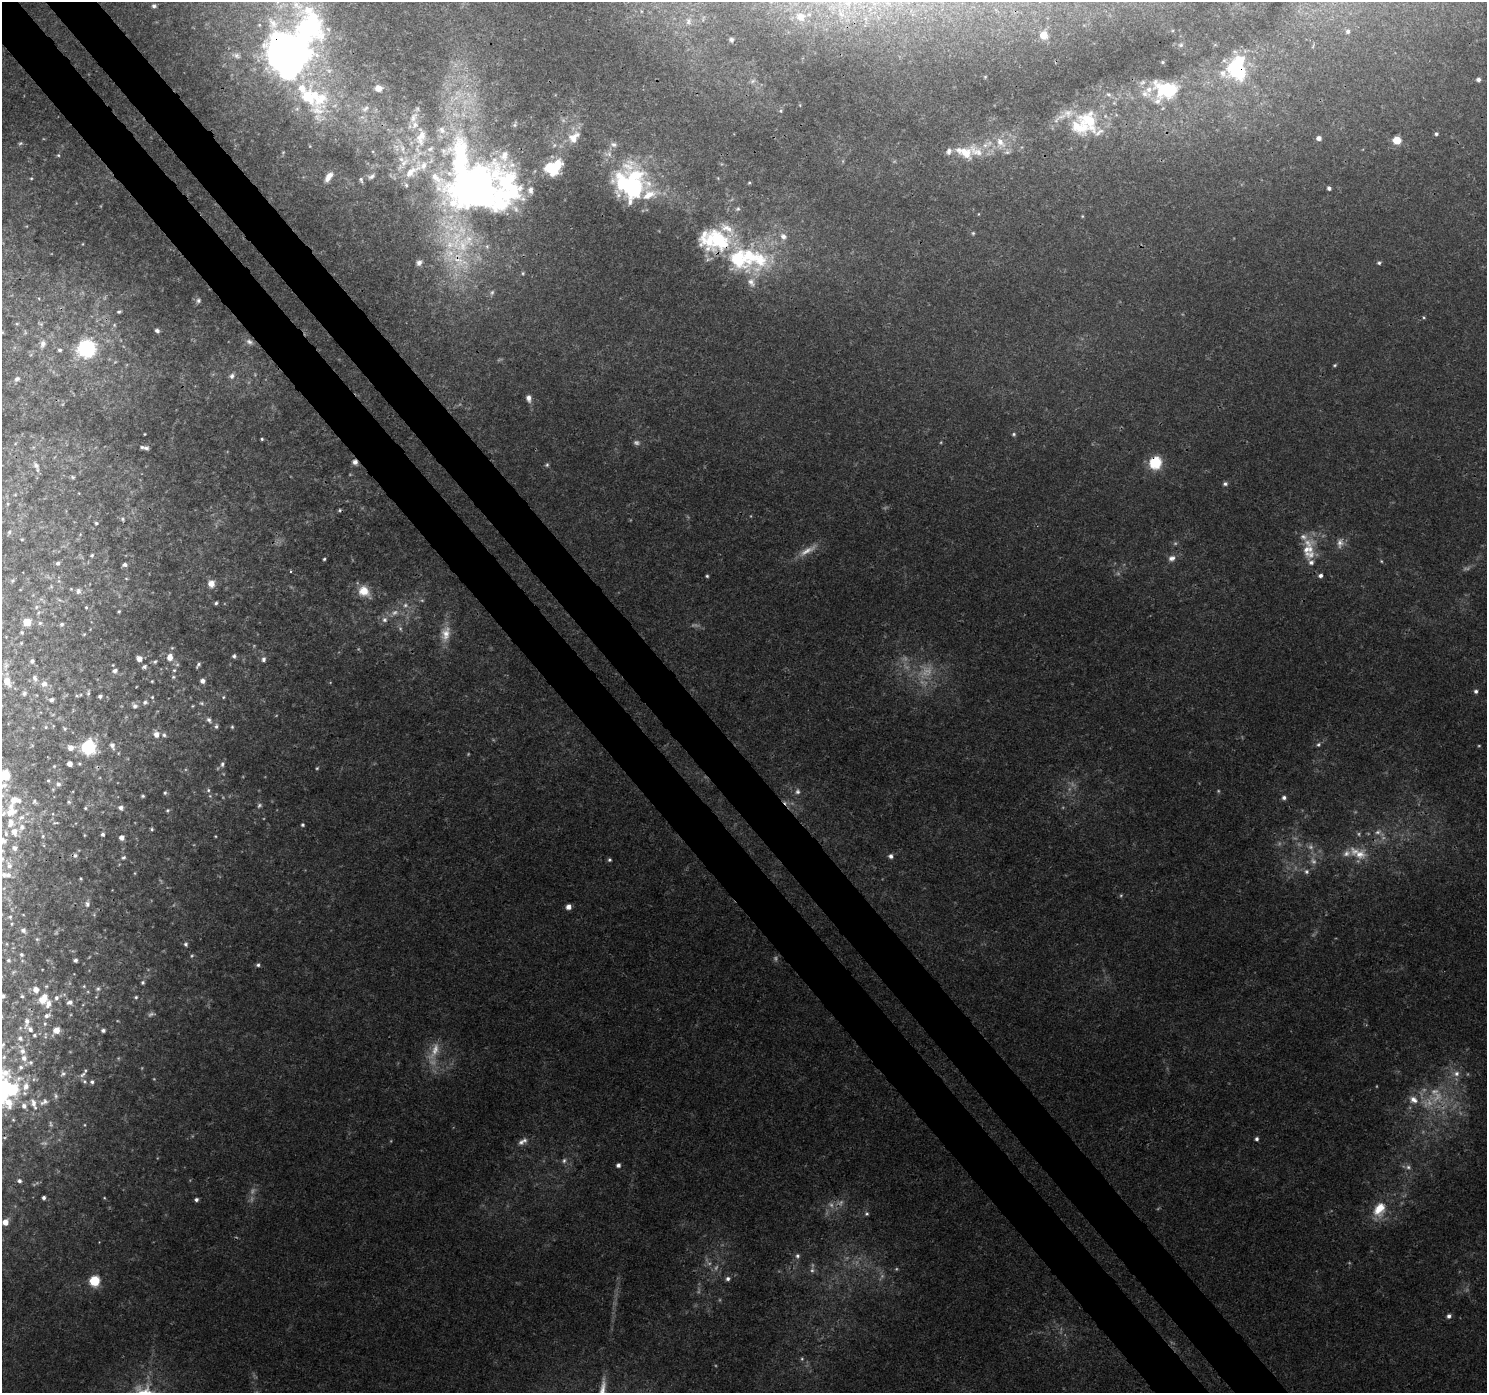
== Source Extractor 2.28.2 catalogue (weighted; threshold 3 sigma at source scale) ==
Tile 11 of 4 x 4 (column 3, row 3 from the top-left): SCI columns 3017-4501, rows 1566-2956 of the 6038 x 5976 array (HDU 1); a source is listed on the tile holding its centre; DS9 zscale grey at full resolution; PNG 1489 x 1395 px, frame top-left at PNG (2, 2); no overlay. Shown black and unused: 7% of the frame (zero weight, under 3 of 4 exposures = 5% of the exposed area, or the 3 px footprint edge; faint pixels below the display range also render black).
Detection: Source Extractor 2.28.2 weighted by HDU 2 'WHT'; one run over the whole footprint, this tile lists its part. Background 0.011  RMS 0.0015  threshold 0.00658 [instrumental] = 3 sigma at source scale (4.5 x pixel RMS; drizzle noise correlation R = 1.50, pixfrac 1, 0.0396/0.0396 arcsec/px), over >= 5 px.
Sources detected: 374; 57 too faint to see at this stretch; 3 inside a brighter object's white glare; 2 cosmic-ray / hot-pixel residue — not listed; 48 inside a brighter listed object's ellipse — not listed separately; the other 264 listed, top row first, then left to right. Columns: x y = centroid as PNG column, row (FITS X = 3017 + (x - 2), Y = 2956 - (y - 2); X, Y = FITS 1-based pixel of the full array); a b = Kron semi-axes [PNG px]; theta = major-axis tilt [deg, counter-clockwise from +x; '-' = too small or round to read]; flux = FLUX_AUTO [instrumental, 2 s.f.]
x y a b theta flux
154 6 4 4 - 0.32
801 17 10 10 - 0.96
688 21 11 8 -81 0.78
308 29 90 47 74 46
1348 31 6 6 - 0.44
1043 35 6 5 - 3.3
731 40 6 5 - 0.36
1181 45 7 6 - 0.4
237 56 9 6 -31 0.44
1162 62 4 4 - 0.2
1237 70 23 16 -54 9.4
985 77 4 4 - 0.15
1478 79 4 4 - 0.44
753 81 9 6 28 0.43
1142 82 10 6 31 0.64
378 88 7 6 - 1.4
1171 91 33 16 19 6.4
1108 94 8 6 -29 0.47
365 109 11 8 40 0.77
781 111 6 5 - 0.28
413 117 18 9 66 1.6
1089 120 26 20 -27 7.4
514 125 6 6 - 0.29
442 130 13 10 -37 1.2
1436 134 4 4 - 0.26
421 137 24 13 76 3.4
574 137 18 13 48 2.3
1319 138 5 4 - 0.73
1397 140 5 5 - 5.2
20 143 6 5 - 0.27
1000 143 17 12 -64 2.2
614 144 10 7 -13 0.61
554 145 6 4 -73 0.24
310 146 5 3 - 0.12
402 148 14 6 -75 0.94
949 151 10 7 63 0.67
976 151 27 15 -36 3.3
283 152 5 4 - 0.17
609 154 10 8 5 0.68
58 155 5 4 - 0.22
404 162 14 7 47 1.1
553 168 14 11 32 7.9
371 176 7 4 33 0.35
329 177 13 6 56 1.2
31 178 4 4 - 0.16
361 180 6 4 -80 0.25
749 182 4 4 - 0.15
406 185 5 4 - 0.19
472 186 67 57 -26 86
632 188 31 17 84 21
1329 188 4 4 - 0.43
649 195 20 11 26 2.6
738 209 8 5 39 0.31
978 214 4 3 - 0.11
1082 216 4 4 - 0.13
973 233 5 4 - 0.21
783 236 9 7 -45 0.85
719 240 44 26 -17 14
83 244 5 3 - 0.13
458 259 48 31 -23 15
760 260 35 26 -73 9.8
1379 263 5 5 - 0.26
523 273 5 4 - 0.19
198 300 7 6 - 0.4
119 312 5 4 - 0.29
1424 317 5 3 - 0.18
17 324 6 4 0 0.16
40 324 7 4 -20 0.23
114 325 6 5 - 0.29
157 331 5 4 - 0.5
249 342 10 7 -26 0.57
43 344 11 7 77 0.79
86 348 12 11 - 18
59 350 5 4 - 0.28
1335 365 5 4 - 0.2
232 376 8 7 - 0.64
17 379 8 6 30 0.43
529 398 9 6 -79 0.82
144 434 3 2 - 0.1
1014 434 6 4 15 0.24
262 439 3 3 - 0.19
146 448 5 4 - 0.37
355 462 6 5 - 0.59
1155 463 6 6 - 21
547 465 6 5 - 0.26
36 466 13 6 -68 0.68
73 477 5 4 - 0.22
1225 484 6 5 - 0.4
122 519 6 4 -54 0.26
96 523 4 3 - 0.22
9 532 6 5 - 0.26
1303 537 32 8 -27 1.5
22 539 3 2 - 0.13
1307 549 22 12 37 2.4
92 555 5 4 - 0.26
1172 558 10 8 21 0.83
324 559 3 3 - 0.21
1311 562 10 7 -55 0.7
58 563 5 5 - 0.39
125 564 5 4 - 0.43
290 571 3 3 - 0.23
707 576 4 4 - 0.21
1320 576 5 5 - 0.44
126 578 5 3 - 0.13
12 580 6 5 - 0.21
211 584 9 8 - 1.2
51 586 6 5 - 0.22
78 591 8 8 - 0.58
364 591 17 13 -41 2.5
216 603 4 4 - 0.27
405 605 8 7 - 0.65
36 607 6 5 - 0.29
86 607 4 3 - 0.16
119 611 3 3 - 0.18
384 620 8 8 - 0.72
27 622 6 6 - 2.2
40 623 5 5 - 0.28
62 624 6 5 - 0.29
22 632 5 4 - 0.19
84 634 4 3 - 0.14
446 634 23 12 80 2.4
21 643 4 4 - 0.14
172 648 5 3 - 0.15
234 656 5 5 - 0.36
170 657 8 6 85 1.4
139 659 6 5 - 1.1
264 659 7 6 - 0.52
32 661 5 4 - 0.38
155 662 6 4 48 0.27
198 665 6 3 54 0.31
6 666 13 6 77 0.71
144 667 7 5 25 0.4
174 670 5 4 - 0.23
115 671 7 7 - 0.62
173 677 6 5 - 0.24
35 678 9 7 -69 0.54
7 681 9 6 -63 1.9
152 681 3 3 - 0.15
202 681 5 5 - 0.68
44 684 8 8 - 0.93
1476 691 5 5 - 0.39
88 692 8 4 80 0.29
24 693 6 5 - 0.37
100 696 4 3 - 0.43
152 697 5 5 - 0.24
223 697 5 4 - 0.19
51 700 5 5 - 0.4
145 702 7 6 - 0.44
201 703 7 5 -16 0.33
135 706 8 6 -47 0.59
193 706 4 4 - 0.16
209 720 11 6 -59 0.59
46 727 5 3 - 0.16
232 727 5 4 - 0.22
64 728 6 4 -46 0.22
156 734 7 6 - 1.1
164 735 6 5 - 0.37
1318 744 6 6 - 0.3
112 745 8 5 -67 0.66
88 747 7 6 - 37
71 748 7 6 - 1.1
70 764 4 4 - 1
222 764 8 6 74 0.43
54 766 3 3 - 0.12
317 768 5 4 - 0.2
5 775 6 6 - 9.5
48 780 4 4 - 0.17
58 784 7 6 - 0.45
5 785 8 6 87 0.75
208 790 6 5 - 0.28
798 791 8 7 - 0.55
165 793 5 4 - 0.23
143 796 4 3 - 0.21
1284 798 6 6 - 0.46
34 801 7 5 -38 0.28
69 802 5 4 - 0.2
85 808 4 4 - 0.19
121 808 6 6 - 0.56
167 810 5 4 - 0.19
11 811 25 18 35 4.6
56 823 7 3 0 0.18
302 825 4 4 - 0.25
22 827 9 8 - 0.79
152 829 4 4 - 0.22
14 832 8 7 - 1.2
103 834 4 4 - 0.31
84 835 5 3 - 0.12
43 836 4 4 - 0.17
215 836 3 3 - 0.13
122 838 5 5 - 0.85
2 841 11 8 7 1.5
15 848 6 6 - 0.59
1360 854 23 16 -2 3.3
75 855 6 6 - 0.38
891 856 6 5 - 0.54
124 857 6 5 - 0.32
2 859 8 6 -89 0.51
609 860 5 5 - 0.28
9 866 9 7 -72 0.83
1306 871 8 7 - 0.51
8 875 8 7 - 0.61
81 879 4 3 - 0.16
87 904 11 8 82 0.68
568 907 5 5 - 0.91
10 917 4 4 - 0.18
23 930 5 5 - 0.47
37 939 5 4 - 0.19
186 944 6 5 - 0.37
21 954 4 4 - 0.25
8 960 4 4 - 0.25
75 960 4 4 - 0.39
258 965 5 5 - 0.35
143 982 5 5 - 0.29
84 986 5 5 - 0.17
98 989 7 6 - 0.38
36 990 7 6 - 0.99
2 996 6 3 25 0.51
22 996 4 4 - 0.2
136 997 5 4 - 0.24
56 998 7 6 - 0.46
43 999 12 8 55 2.5
70 1002 7 6 - 0.6
47 1016 9 6 27 0.53
27 1022 13 6 79 0.82
45 1024 6 4 68 0.22
56 1030 6 5 - 1.7
103 1030 4 4 - 0.39
34 1035 4 4 - 0.22
20 1038 5 4 - 0.35
2 1045 7 4 48 0.25
22 1051 7 6 - 0.55
24 1058 6 6 - 0.58
31 1062 5 5 - 0.23
21 1067 5 5 - 0.29
3 1073 54 28 66 10
1456 1073 10 8 3 1
63 1074 7 6 - 0.36
83 1074 12 5 43 0.58
84 1082 7 6 - 0.32
92 1082 5 5 - 0.36
26 1086 11 7 71 0.97
7 1088 19 11 -7 11
56 1096 8 5 -77 0.31
1413 1100 14 10 -33 1.6
44 1102 12 7 31 0.62
9 1103 19 12 77 2.5
34 1104 16 6 -73 0.92
24 1106 7 6 - 0.48
1257 1139 5 4 - 0.34
521 1142 12 7 51 0.83
564 1161 8 7 - 0.49
618 1165 5 5 - 0.51
1408 1167 8 7 - 0.56
19 1181 5 4 - 0.42
44 1198 4 3 - 0.43
104 1198 4 3 - 0.13
196 1200 5 4 - 0.42
1379 1209 19 13 61 3.8
867 1214 6 6 - 0.32
5 1222 5 5 - 1.5
797 1256 7 6 - 0.45
728 1279 6 6 - 0.44
94 1281 6 6 - 14
1449 1316 6 5 - 0.48
Overlapping masked pixels (flux is a lower limit): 7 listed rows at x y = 308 29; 1237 70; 472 186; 719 240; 458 259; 355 462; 1155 463
Isophote crosses this tile's border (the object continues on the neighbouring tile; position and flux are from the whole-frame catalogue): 8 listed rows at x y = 308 29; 5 775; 11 811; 2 841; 2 859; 2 996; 2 1045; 3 1073